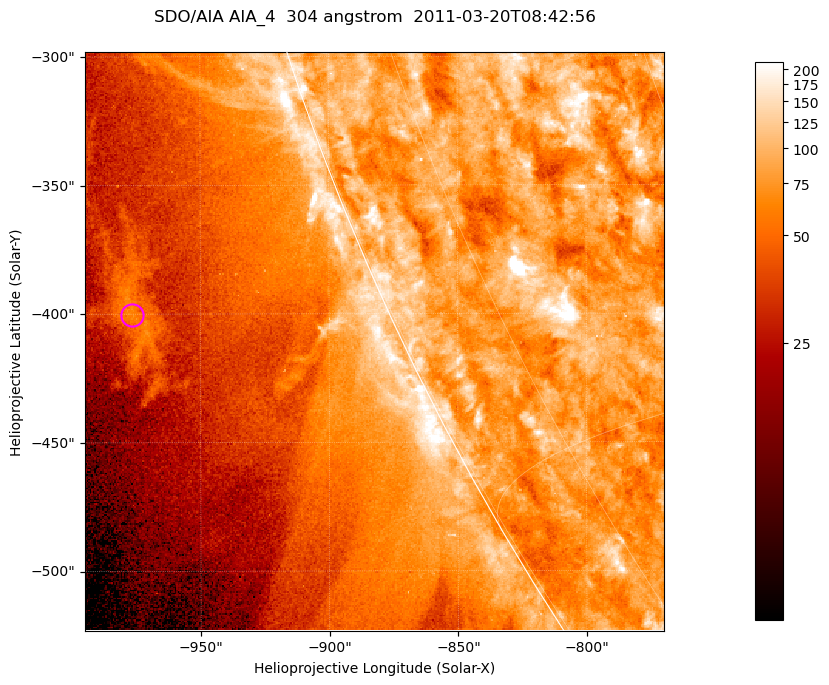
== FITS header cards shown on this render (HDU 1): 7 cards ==
TELESCOP= 'SDO/AIA '           / For AIA: SDO/AIA
INSTRUME= 'AIA_4   '           / For AIA: AIA_ATA1, AIA_ATA2, AIA_ATA3 or AIA_AT
WAVELNTH=                  304 / [angstrom] Wavelength
WAVEUNIT= 'angstrom'           / Wavelength unit: angstrom
DATE-OBS= '2011-03-20T08:42:56.123' / [ISO] Date when observation started; ISO 8
CTYPE1  = 'HPLN-TAN'           / CTYPE1; Typically HPLN
CTYPE2  = 'HPLT-TAN'           / CTYPE2; Typically HPLT

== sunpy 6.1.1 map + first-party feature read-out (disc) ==
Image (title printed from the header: SDO/AIA AIA_4  304 angstrom  2011-03-20T08:42:56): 375 x 375 px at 0.6 arcsec/px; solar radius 964 arcsec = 1605 px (partial field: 0.8% of the solar disc is inside the frame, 44% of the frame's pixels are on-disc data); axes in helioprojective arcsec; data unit not stated in the header (colour bar unlabelled)
Orientation: roll -0.132 deg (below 1 deg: not rotated)
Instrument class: DISC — disc imager (sunpy class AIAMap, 304 A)
Bright regions (active regions / flare kernels): reference = the on-disc median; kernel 3 px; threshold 5 sigma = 119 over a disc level ~80.9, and >= 1.15x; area >= 140 px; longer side >= 4 px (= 2.4 arcsec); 0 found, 0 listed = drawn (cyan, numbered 1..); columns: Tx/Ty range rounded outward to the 2 arcsec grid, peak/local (2 s.f.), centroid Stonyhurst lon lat
Off-limb structures (1.02-1.3 R_sun): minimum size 70 px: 3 found; the strongest spans PA ~110..115 deg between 1.08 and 1.11 R_sun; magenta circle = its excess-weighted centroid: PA ~110 deg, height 1.1 R_sun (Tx ~-976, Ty ~-400 arcsec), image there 2.2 x the reference